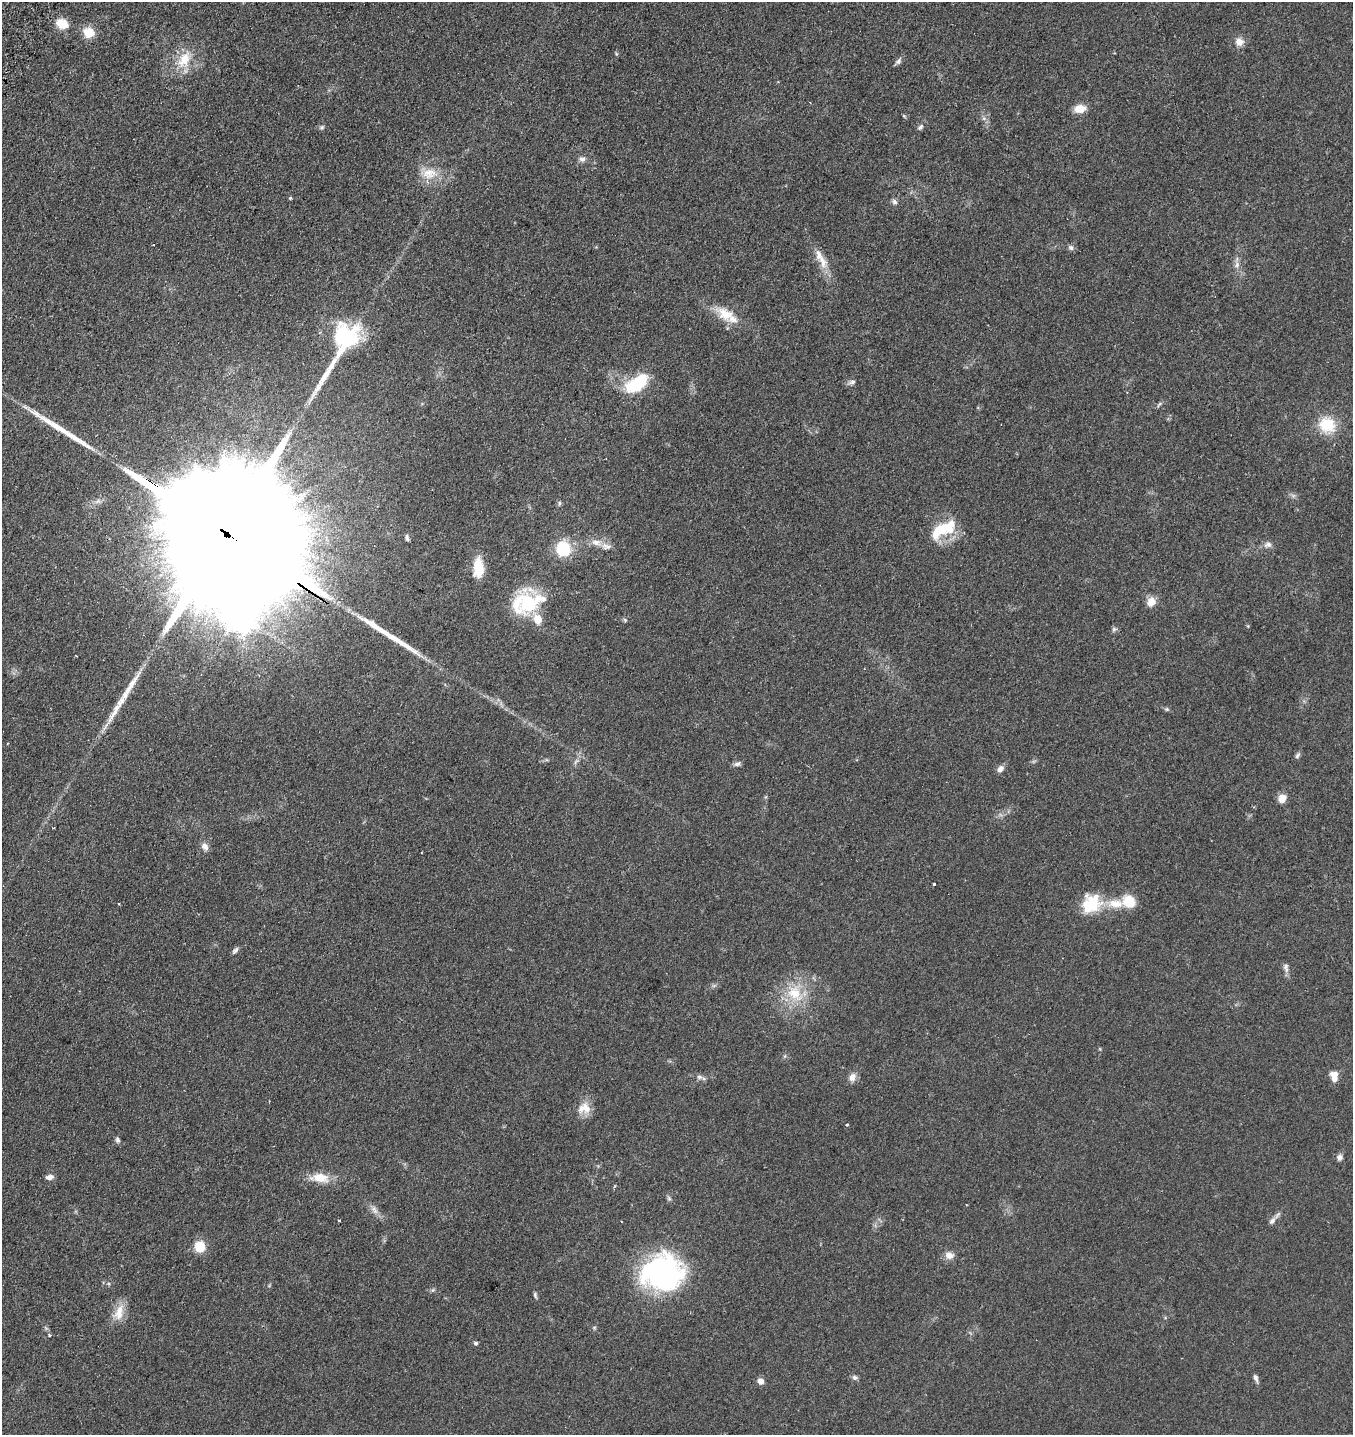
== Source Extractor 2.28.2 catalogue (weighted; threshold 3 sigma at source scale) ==
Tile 11 of 4 x 4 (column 3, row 3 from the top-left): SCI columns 3101-4451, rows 1593-3025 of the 6106 x 6096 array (HDU 1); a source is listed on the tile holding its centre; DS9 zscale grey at full resolution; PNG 1355 x 1437 px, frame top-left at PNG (2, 2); no overlay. Shown black and unused: <1% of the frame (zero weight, under 2 of 3 exposures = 8% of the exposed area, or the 3 px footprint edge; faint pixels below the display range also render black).
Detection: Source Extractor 2.28.2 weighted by HDU 2 'WHT'; one run over the whole footprint, this tile lists its part. Background 0.0784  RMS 0.0077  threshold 0.0348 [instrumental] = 3 sigma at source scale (4.5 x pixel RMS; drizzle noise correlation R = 1.50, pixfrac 1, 0.05/0.05 arcsec/px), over >= 5 px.
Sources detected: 92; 3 inside a brighter object's white glare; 1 cosmic-ray / hot-pixel residue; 4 long thin detections or spike segments (spike, bleed or trail) — not listed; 7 inside a brighter listed object's ellipse — not listed separately; the other 77 listed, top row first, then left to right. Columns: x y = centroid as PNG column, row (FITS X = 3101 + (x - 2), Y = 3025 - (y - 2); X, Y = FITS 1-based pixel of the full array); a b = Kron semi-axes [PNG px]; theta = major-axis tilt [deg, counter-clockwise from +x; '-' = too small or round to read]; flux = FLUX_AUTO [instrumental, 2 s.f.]
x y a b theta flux
62 24 11 9 -20 15
89 32 14 13 - 11
1239 42 9 8 - 5.9
184 59 27 15 59 18
898 61 9 6 44 2.2
1080 109 14 9 11 8.2
904 116 6 3 -45 0.79
984 118 6 4 18 1.4
322 127 6 5 - 1.3
920 127 9 5 46 1.9
582 159 9 7 -14 2.8
429 173 21 15 13 13
290 198 4 3 - 1.2
894 202 8 6 -44 2.2
1071 247 7 6 - 2.2
823 262 23 11 -67 10
1237 265 9 6 -79 3.1
725 314 24 16 -28 16
346 337 36 29 60 62
852 382 10 6 13 2.3
635 385 21 14 18 35
1159 404 9 3 56 1.3
1327 425 18 16 -44 24
1293 496 7 4 -19 1.6
559 503 7 4 83 1.1
942 530 33 17 32 27
227 534 122 26 -35 100000
407 538 8 5 -75 1.7
596 542 16 9 -9 6.5
1268 545 11 7 11 3.2
563 549 14 13 - 31
479 568 17 9 -89 21
1151 602 13 11 71 6.4
530 603 36 23 29 43
238 615 12 11 - 940
625 620 6 4 -46 0.99
1248 626 5 3 - 0.68
1114 629 7 7 - 1.6
1167 709 6 5 - 1.2
1297 755 9 5 59 1.7
737 764 10 6 17 2.2
1000 769 10 7 46 3.4
1282 798 10 8 51 6.6
54 828 3 2 - 0.73
205 846 10 8 -62 3.9
934 884 3 3 - 3.2
119 904 3 2 - 0.58
1116 904 25 12 -3 15
1091 905 24 22 27 27
235 950 10 6 47 2
1286 968 14 6 -84 3
795 993 28 20 -51 25
785 1056 6 4 71 0.98
1334 1074 10 7 10 4.7
699 1077 11 6 -18 2.7
852 1077 10 8 59 5.3
584 1108 19 14 3 9.6
847 1125 3 3 - 2.4
117 1140 7 6 - 1.8
1340 1157 8 7 - 2.6
50 1177 8 6 7 3.5
320 1178 21 12 -10 13
669 1198 7 5 -46 1.4
374 1210 14 7 -62 4.1
339 1221 3 3 - 1.7
1272 1221 12 6 51 3
200 1246 11 10 - 15
949 1255 11 9 -18 5.1
661 1272 38 33 21 160
433 1290 6 4 70 1.1
535 1295 8 4 -74 1.3
119 1313 24 13 68 11
49 1335 4 3 - 1.8
476 1343 5 4 - 1.6
855 1377 8 6 -22 2
1256 1378 10 5 -73 2.4
760 1381 5 5 - 7.1
Overlapping masked pixels (flux is a lower limit): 1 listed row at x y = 227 534